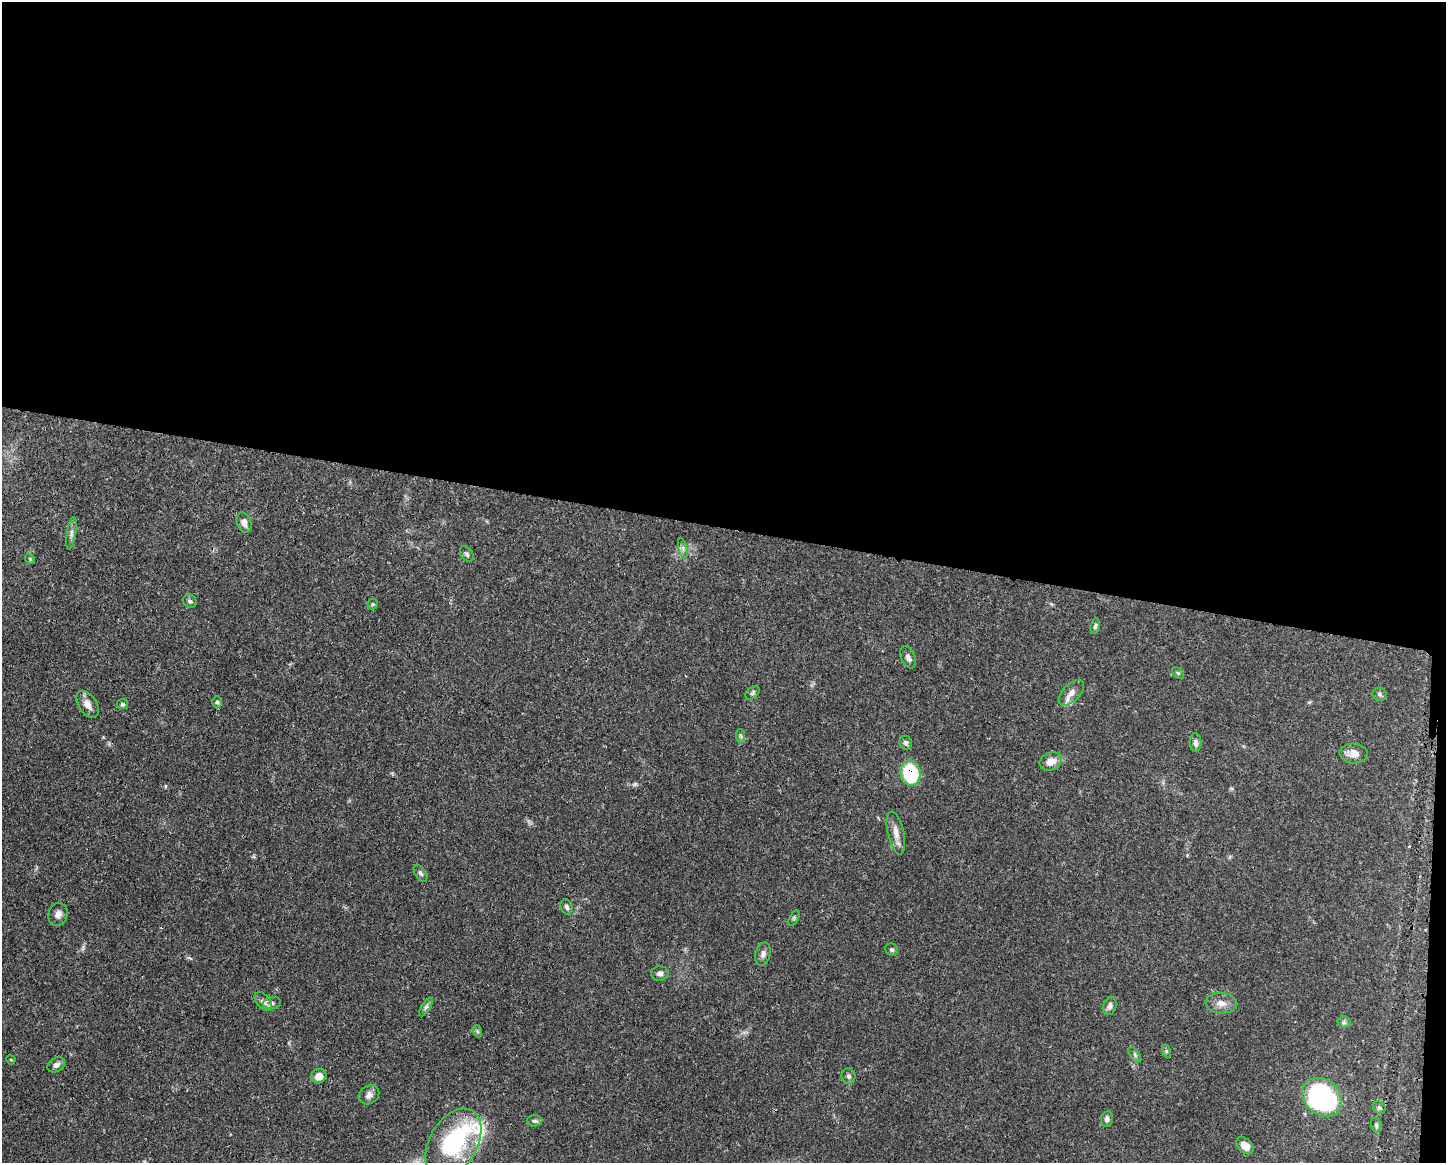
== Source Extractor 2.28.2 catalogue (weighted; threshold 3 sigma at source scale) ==
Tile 3 of 3 x 4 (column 3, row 1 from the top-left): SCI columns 3006-4449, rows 3485-4645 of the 4681 x 4647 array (HDU 1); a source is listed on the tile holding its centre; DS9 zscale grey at full resolution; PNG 1448 x 1165 px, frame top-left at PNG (2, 2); each listed source drawn as its Kron ellipse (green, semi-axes under 4 px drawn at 4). Shown black and unused: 46% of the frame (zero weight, under 3 of 4 exposures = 1% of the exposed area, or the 3 px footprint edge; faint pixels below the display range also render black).
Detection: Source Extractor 2.28.2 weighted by HDU 2 'WHT'; one run over the whole footprint, this tile lists its part. Background 0.0413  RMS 0.0028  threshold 0.0125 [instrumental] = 3 sigma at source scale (4.5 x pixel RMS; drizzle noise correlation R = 1.50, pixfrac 1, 0.05/0.05 arcsec/px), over >= 5 px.
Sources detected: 53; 1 inside a brighter object's white glare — neither listed nor drawn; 1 inside a brighter listed object's ellipse — not listed separately; the other 51 listed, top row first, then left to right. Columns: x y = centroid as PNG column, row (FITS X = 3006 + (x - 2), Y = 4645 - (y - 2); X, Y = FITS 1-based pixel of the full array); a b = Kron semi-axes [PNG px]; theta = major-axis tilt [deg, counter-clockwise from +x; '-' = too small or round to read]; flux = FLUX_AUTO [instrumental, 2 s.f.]
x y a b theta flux
244 523 10 7 -69 1.7
71 533 16 4 80 1.1
683 548 10 4 -77 0.79
467 554 8 6 -54 0.64
30 559 6 4 -48 0.32
190 601 7 6 - 0.67
373 604 5 5 - 0.33
1095 626 8 4 81 0.54
908 657 11 6 -67 1.1
1178 673 7 4 -45 0.41
753 693 8 5 42 0.55
1072 693 16 8 46 2.1
1380 694 7 6 - 0.6
217 702 6 5 - 0.5
88 704 15 9 -57 2.2
122 704 5 5 - 0.57
741 736 7 4 -88 0.49
1196 742 9 6 -88 1.1
906 743 7 6 - 0.77
1354 753 14 10 -3 2.6
1051 761 11 8 24 2.5
910 773 12 10 -82 19
896 833 22 8 -78 2.6
420 873 9 5 -57 0.7
566 907 8 5 -67 0.74
58 914 11 9 71 1.6
794 918 9 3 59 0.46
892 950 6 6 - 0.5
763 954 12 7 76 1.2
660 973 8 7 - 1
263 1001 11 6 -51 1.2
272 1003 9 6 10 0.89
1221 1003 16 10 -4 2.4
1110 1006 9 6 73 1.1
426 1007 10 4 58 0.71
1344 1022 6 6 - 0.56
477 1031 6 4 -71 0.42
1166 1051 6 4 -72 0.37
1135 1055 9 4 -55 0.56
11 1060 5 3 - 0.26
56 1065 9 7 32 1.1
319 1076 8 7 - 2.3
849 1076 8 7 - 0.78
369 1095 11 8 35 1.4
1322 1097 22 17 -40 48
1379 1108 7 5 -43 0.56
1107 1119 8 6 79 0.94
534 1121 8 5 0 0.66
1376 1125 8 5 -72 0.52
453 1143 37 24 59 28
1245 1146 10 6 -45 3.1
Overlapping masked pixels (flux is a lower limit): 1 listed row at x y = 910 773